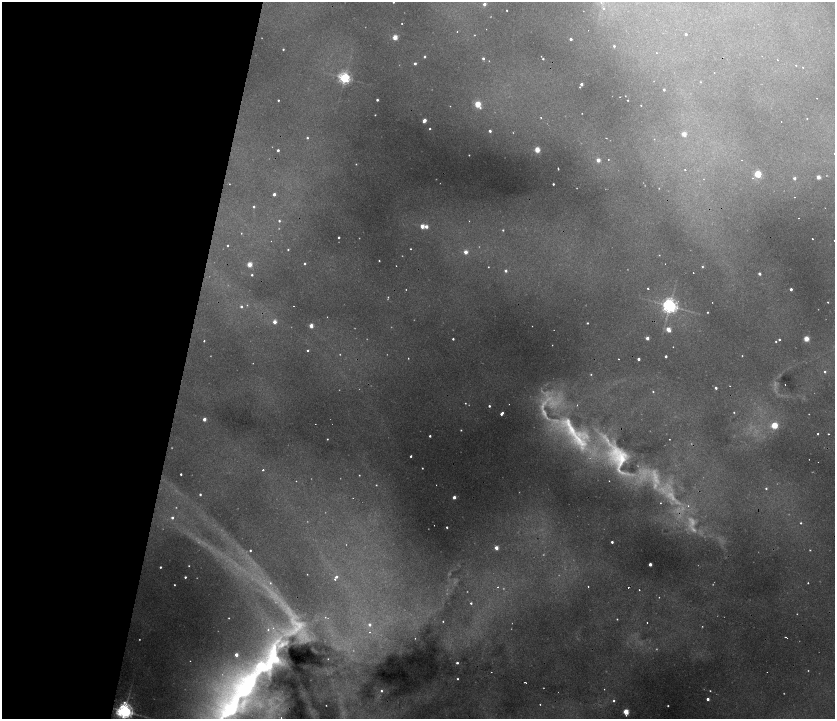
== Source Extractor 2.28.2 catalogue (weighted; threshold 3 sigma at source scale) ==
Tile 5 of 4 x 4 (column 1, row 2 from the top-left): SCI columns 271-1935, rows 2871-4304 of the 7074 x 5741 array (HDU 1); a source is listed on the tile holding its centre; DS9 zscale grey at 2 x 2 block average (1 PNG px = mean of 2 x 2 image px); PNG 837 x 721 px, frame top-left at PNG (2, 2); no overlay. Shown black and unused: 22% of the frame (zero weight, under 2 of 4 exposures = <1% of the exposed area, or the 3 px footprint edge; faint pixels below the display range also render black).
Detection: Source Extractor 2.28.2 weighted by HDU 2 'WHT'; one run over the whole footprint, this tile lists its part. Background 0.273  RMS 0.013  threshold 0.0592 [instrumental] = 3 sigma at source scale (4.5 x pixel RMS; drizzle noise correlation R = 1.50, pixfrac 1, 0.05/0.05 arcsec/px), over >= 5 px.
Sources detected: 298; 83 too faint to see at this stretch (2 x 2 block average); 8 cosmic-ray / hot-pixel residue — not listed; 8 inside a brighter listed object's ellipse — not listed separately; the other 199 listed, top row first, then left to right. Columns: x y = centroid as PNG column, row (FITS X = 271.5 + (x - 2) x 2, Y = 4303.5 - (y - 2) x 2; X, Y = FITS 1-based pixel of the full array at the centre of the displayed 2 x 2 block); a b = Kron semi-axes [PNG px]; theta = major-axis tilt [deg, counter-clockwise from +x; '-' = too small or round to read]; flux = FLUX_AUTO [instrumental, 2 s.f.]
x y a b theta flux
393 2 2 2 - 3.6
601 3 4 3 - 5.1
484 4 2 2 - 25
604 8 4 3 - 5.7
507 10 2 2 - 3.1
457 32 2 2 - 1.9
686 34 2 2 - 9.4
395 37 3 3 - 110
571 39 2 2 - 17
614 46 2 2 - 6.6
283 49 2 2 - 4.7
656 53 2 2 - 4.2
541 56 2 2 - 1.5
762 56 2 2 - 0.97
425 57 2 2 - 8.6
483 58 2 2 - 9.9
543 59 2 2 - 5.9
777 60 2 2 - 2.2
415 64 2 2 - 12
796 66 3 2 - 2.3
803 67 2 2 - 2.7
714 73 2 2 - 1.2
345 78 4 4 - 800
700 82 3 2 - 2.5
581 84 2 2 - 18
580 87 2 2 - 2.9
664 90 2 2 - 9.8
625 96 2 2 - 1.8
620 97 2 2 - 1.8
817 98 2 2 - 1.3
278 100 2 2 - 5.5
377 100 2 2 - 9.3
628 100 2 2 - 3.6
478 104 3 3 - 180
641 105 2 2 - 2.6
450 106 2 2 - 1.6
582 113 2 2 - 1.7
375 115 2 2 - 2.8
541 117 2 2 - 5.9
807 118 2 2 - 2.5
424 121 3 2 - 41
781 122 2 2 - 2.5
430 129 2 2 - 4.6
490 131 2 2 - 15
684 134 3 3 - 73
307 138 2 2 - 6.1
606 138 2 2 - 6.1
654 139 2 2 - 1.7
278 150 2 2 - 11
537 150 3 3 - 130
469 155 2 2 - 3.3
608 159 2 2 - 2.4
598 160 2 2 - 46
742 160 2 2 - 3.1
356 164 2 2 - 2.8
558 168 3 2 - 3.8
685 170 2 2 - 4.7
758 174 3 3 - 280
818 177 2 2 - 59
794 178 2 2 - 15
553 184 2 2 - 6.3
274 194 2 2 - 19
794 197 2 2 - 2.5
254 207 2 2 - 6.7
798 218 2 2 - 5.2
279 221 2 2 - 6.4
469 221 2 2 - 1.5
422 226 3 2 - 78
426 227 2 2 - 28
503 230 2 2 - 3.6
241 233 2 2 - 2.5
339 237 2 2 - 7.9
812 239 2 2 - 3.6
834 240 2 2 - 1.7
271 241 2 2 - 1.1
227 245 2 2 - 5.1
410 249 2 2 - 2.8
288 250 2 2 - 4.6
466 252 3 2 - 44
659 255 2 2 - 2.1
379 261 2 2 - 3.5
249 264 3 2 - 98
305 264 2 2 - 7.9
396 266 2 2 - 1.8
702 266 3 3 - 4.2
488 267 2 2 - 2.4
506 271 2 2 - 12
693 273 2 2 - 2.3
759 274 2 2 - 15
252 275 2 2 - 5.8
648 288 2 2 - 6.9
791 289 2 2 - 17
388 297 4 3 - 4.2
828 302 2 2 - 3.1
247 305 3 3 - 4
293 306 2 2 - 1.6
670 306 5 5 - 1300
241 307 3 3 - 9.1
707 312 2 2 - 4.2
327 317 2 2 - 1.5
274 322 3 2 - 42
587 323 2 2 - 4.2
311 326 2 2 - 63
668 329 3 3 - 71
647 338 2 2 - 30
453 339 2 2 - 6.5
806 339 3 3 - 110
779 340 2 2 - 6.5
204 341 2 2 - 10
776 341 2 2 - 4.4
552 345 2 2 - 2.8
673 347 2 2 - 1.8
307 350 2 2 - 4.9
666 356 2 2 - 11
742 356 2 2 - 2.6
408 358 2 2 - 2.9
618 359 2 2 - 3.6
638 359 2 2 - 17
825 372 2 2 - 6.8
591 374 2 2 - 2.7
785 384 2 2 - 1.5
716 388 2 2 - 14
653 392 2 2 - 4
465 403 2 2 - 2.7
489 406 2 2 - 7.7
734 412 2 2 - 3
502 414 3 2 - 19
204 419 2 2 - 36
315 424 2 2 - 1.4
774 425 3 3 - 210
461 430 2 2 - 3.6
574 433 79 26 -47 580
818 434 2 2 - 4.9
828 434 2 2 - 6.1
430 436 2 2 - 7.9
327 439 2 2 - 3.2
669 439 2 2 - 2.2
411 456 2 2 - 6.1
422 468 2 2 - 3.2
263 470 2 2 - 11
181 474 2 2 - 6.7
359 475 2 2 - 3
296 481 2 2 - 12
376 485 3 3 - 3.9
436 485 2 2 - 2
766 488 3 3 - 5
200 494 2 2 - 7
454 497 2 2 - 30
353 498 2 2 - 2.4
660 503 2 2 - 2.1
172 518 3 3 - 11
692 522 20 12 -82 83
801 523 3 3 - 5.1
447 527 2 2 - 5.1
612 542 2 2 - 12
496 548 2 2 - 51
250 550 2 2 - 6.1
810 550 2 2 - 3.1
650 564 2 2 - 34
189 566 2 2 - 3
160 567 2 2 - 6.6
307 574 2 2 - 1.7
185 577 2 2 - 7.4
336 577 4 3 - 11
270 583 4 4 - 8.9
808 583 2 2 - 5.2
174 585 2 2 - 4.2
588 586 2 2 - 3.9
498 587 2 2 - 3
639 590 2 2 - 3
659 597 2 2 - 3.2
471 603 2 2 - 5.6
325 617 2 2 - 5.2
229 618 2 2 - 3
617 619 2 2 - 2.6
443 621 2 2 - 2.3
647 623 2 2 - 4.5
369 625 3 3 - 16
268 629 4 4 - 8
370 632 3 2 - 3
786 637 3 2 - 6.8
415 638 2 2 - 1.5
236 655 2 2 - 32
190 661 2 2 - 1.7
457 663 2 2 - 11
491 672 2 2 - 3.9
457 679 2 2 - 5
525 682 3 2 - 4.5
604 689 2 2 - 2.1
381 691 2 2 - 6.7
710 691 2 2 - 2.6
242 693 106 21 52 1500
708 699 2 2 - 17
614 701 3 3 - 6.4
540 704 2 2 - 3
668 706 2 2 - 4.2
124 711 5 5 - 1700
626 712 3 3 - 160
281 718 2 2 - 3.1
Overlapping masked pixels (flux is a lower limit): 2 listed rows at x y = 692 522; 242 693
Isophote crosses this tile's border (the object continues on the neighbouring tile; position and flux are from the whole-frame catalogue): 4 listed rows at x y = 393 2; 834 240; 242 693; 124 711